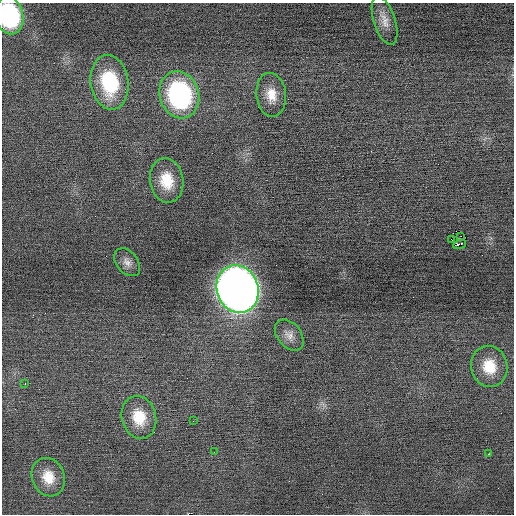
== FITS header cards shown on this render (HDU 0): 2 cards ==
NAXIS1  =                  512 / Axis length
NAXIS2  =                  512 / Axis length

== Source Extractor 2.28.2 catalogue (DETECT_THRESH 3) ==
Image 512 x 512 px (HDU 0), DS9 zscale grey, 1 PNG px = 1 image px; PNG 516 x 516 px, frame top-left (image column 1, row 512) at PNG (2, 3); each listed source drawn as its Kron ellipse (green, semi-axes under 4 px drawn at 4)
Background 0.0391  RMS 0.7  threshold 2.09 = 3 sigma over >= 5 px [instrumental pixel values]
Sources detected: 19; all 19 listed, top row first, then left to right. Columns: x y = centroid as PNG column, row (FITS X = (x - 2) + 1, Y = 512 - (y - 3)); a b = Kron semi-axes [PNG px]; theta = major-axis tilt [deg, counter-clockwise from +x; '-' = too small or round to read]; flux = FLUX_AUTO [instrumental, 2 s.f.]
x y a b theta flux
9 15 19 14 -78 5000
385 21 25 11 -72 570
110 82 27 18 -81 3400
179 95 24 19 -73 8200
271 95 22 15 -83 860
167 180 22 16 -81 1300
461 236 2 2 - 26
452 240 3 2 - 43
459 244 7 3 21 950
127 262 16 10 -51 350
238 289 24 20 -71 65000
289 335 18 11 -50 430
489 366 21 18 -80 1300
25 383 3 3 - 33
139 417 22 17 -75 1300
193 421 2 2 - 29
214 452 2 2 - 88
489 454 2 2 - 340
48 477 19 16 -70 910
At the frame edge (FLAGS 8, measured only in part): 1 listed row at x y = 9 15